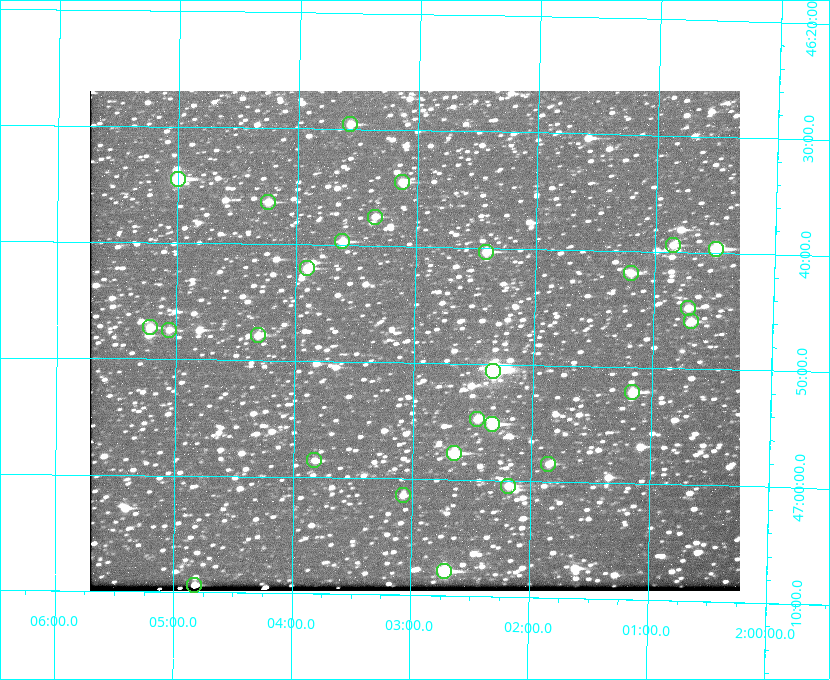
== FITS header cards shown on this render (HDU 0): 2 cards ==
NAXIS1  =                  650 / Width of table row in bytes
NAXIS2  =                  500 / Number of rows in table

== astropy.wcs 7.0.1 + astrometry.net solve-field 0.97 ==
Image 650 x 500 px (HDU 0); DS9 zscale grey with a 90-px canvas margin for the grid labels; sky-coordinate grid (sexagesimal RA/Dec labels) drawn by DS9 from the SOLVED WCS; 27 Tycho-2 reference stars matched to detected sources circled (green)
Header WCS: none
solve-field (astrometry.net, Tycho-2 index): SOLVED blind (the file carries no WCS)
Solved WCS: RA---TAN-SIP/DEC--TAN-SIP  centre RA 02:03:00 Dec +46:48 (30.75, +46.80 deg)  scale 5.17 arcsec/px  FOV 56.0' x 43.0'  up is +179 deg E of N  parity flipped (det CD > 0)
(file carries no celestial WCS; the grid is the blind solution)
Tycho-2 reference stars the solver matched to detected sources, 27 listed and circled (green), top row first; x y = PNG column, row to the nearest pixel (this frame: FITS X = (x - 90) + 1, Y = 500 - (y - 91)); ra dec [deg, ICRS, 3 dp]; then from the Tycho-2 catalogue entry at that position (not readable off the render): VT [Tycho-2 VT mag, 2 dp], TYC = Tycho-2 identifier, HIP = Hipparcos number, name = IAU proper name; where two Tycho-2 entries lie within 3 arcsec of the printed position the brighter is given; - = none
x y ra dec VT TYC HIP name
350 124 30.892 +46.493 10.70 3280-490-1 - -
178 179 31.250 +46.575 8.43 3281-919-1 - -
402 182 30.782 +46.574 10.16 3280-645-1 - -
268 202 31.061 +46.606 9.99 3281-582-1 - -
375 217 30.837 +46.625 10.69 3280-1254-1 - -
342 241 30.904 +46.661 9.60 3280-781-1 - -
673 245 30.213 +46.657 10.42 3280-803-1 - -
716 249 30.124 +46.661 9.43 3280-672-1 - -
486 252 30.604 +46.672 9.47 3280-908-1 - -
307 268 30.978 +46.700 9.85 3281-909-1 - -
631 273 30.300 +46.699 10.25 3280-1695-1 - -
688 308 30.179 +46.746 10.21 3280-486-1 - -
691 321 30.172 +46.766 10.54 3280-993-1 - -
150 327 31.305 +46.788 10.64 3281-663-1 - -
169 330 31.264 +46.791 10.76 3281-86-1 - -
258 335 31.078 +46.798 10.61 3281-114-1 - -
493 371 30.583 +46.843 7.07 3280-746-1 9508 -
632 392 30.291 +46.869 9.33 3280-1647-1 - -
477 419 30.615 +46.912 10.08 3284-203-1 - -
492 424 30.584 +46.919 9.47 3284-629-1 - -
454 453 30.663 +46.962 9.31 3284-347-1 - -
314 460 30.956 +46.975 11.27 3285-185-1 - -
548 464 30.464 +46.975 10.61 3284-511-1 - -
508 486 30.548 +47.007 10.42 3284-727-1 - -
403 495 30.769 +47.024 11.20 3284-681-1 - -
444 571 30.679 +47.131 10.02 3284-307-1 - -
194 585 31.205 +47.157 10.28 3285-879-1 - -